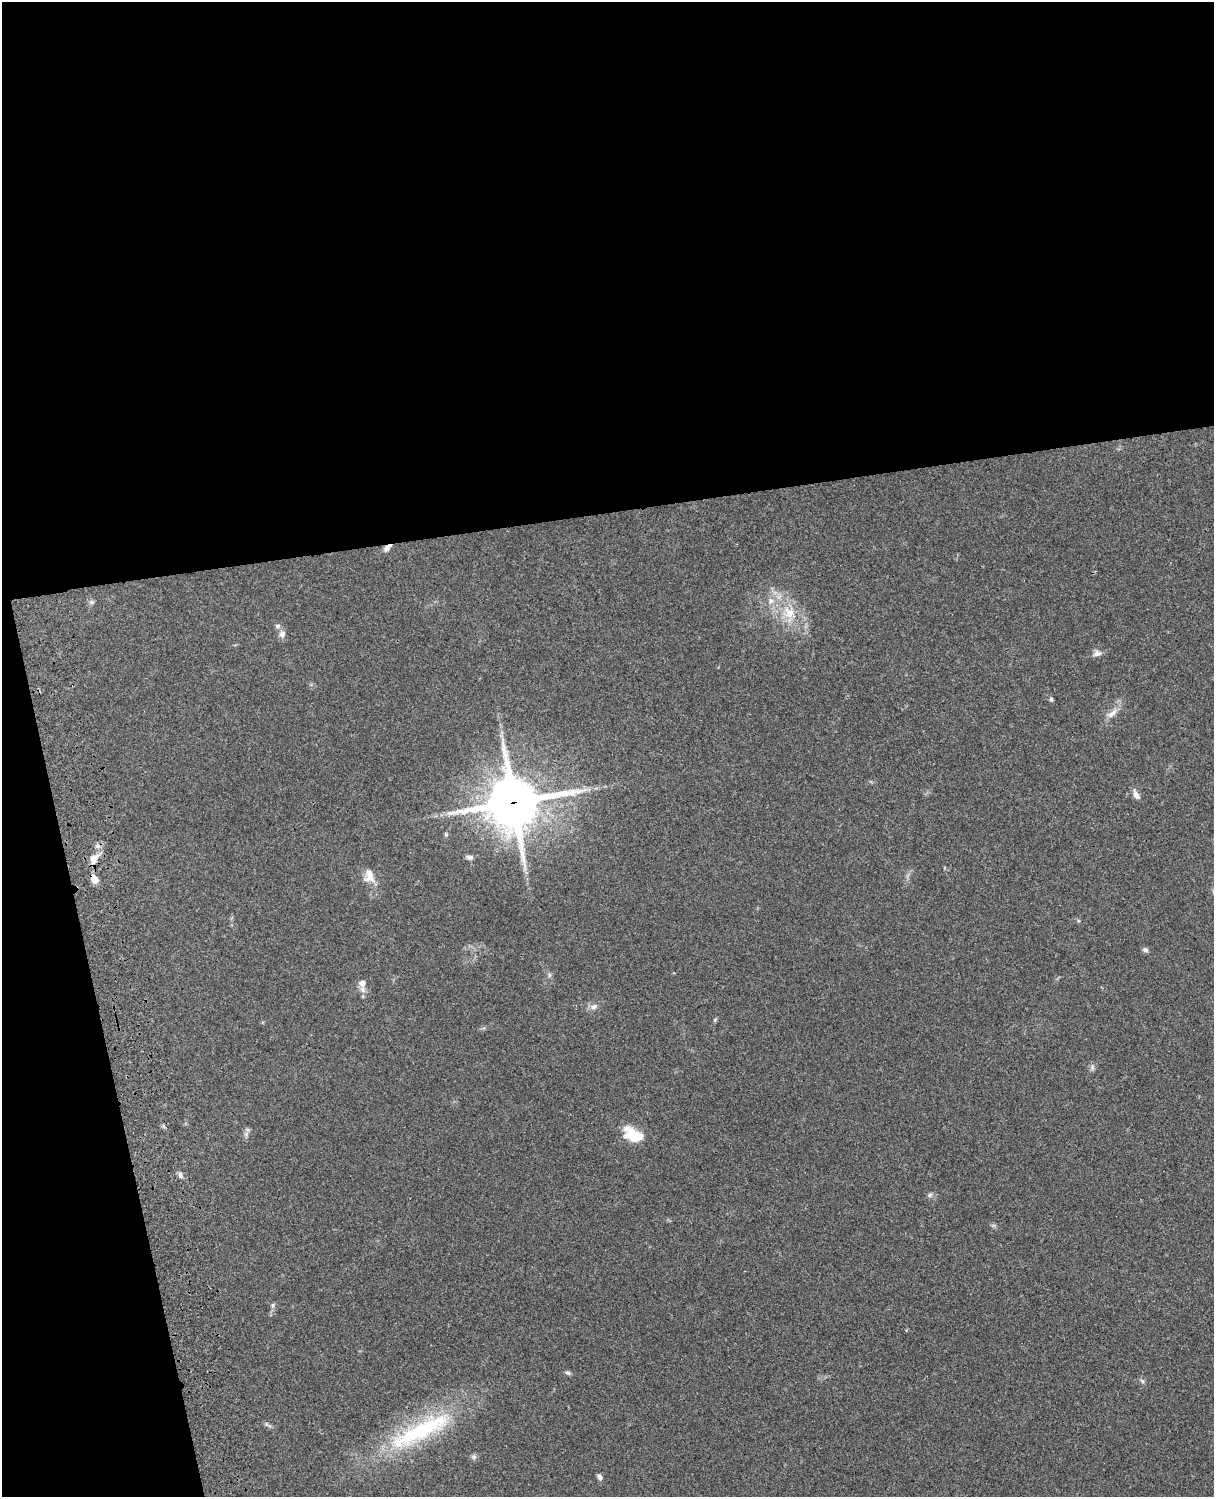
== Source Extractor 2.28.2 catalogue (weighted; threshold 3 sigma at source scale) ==
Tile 1 of 4 x 3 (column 1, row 1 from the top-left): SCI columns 121-1332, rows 3268-4762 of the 5087 x 4926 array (HDU 1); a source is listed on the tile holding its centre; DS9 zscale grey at full resolution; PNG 1216 x 1499 px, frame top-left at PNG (2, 2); no overlay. Shown black and unused: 39% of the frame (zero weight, under 3 of 4 exposures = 6% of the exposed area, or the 3 px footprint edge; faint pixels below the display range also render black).
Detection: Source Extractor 2.28.2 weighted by HDU 2 'WHT'; one run over the whole footprint, this tile lists its part. Background 0.0955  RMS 0.0063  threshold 0.0283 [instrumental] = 3 sigma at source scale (4.5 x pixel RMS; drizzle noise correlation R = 1.50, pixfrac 1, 0.05/0.05 arcsec/px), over >= 5 px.
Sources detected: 34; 1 inside a brighter listed object's ellipse — not listed separately; the other 33 listed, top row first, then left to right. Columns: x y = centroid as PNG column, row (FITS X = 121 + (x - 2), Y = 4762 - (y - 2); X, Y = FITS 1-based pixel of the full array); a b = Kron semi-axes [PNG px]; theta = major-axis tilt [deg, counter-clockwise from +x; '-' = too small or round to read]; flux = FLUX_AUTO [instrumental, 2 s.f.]
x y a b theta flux
387 548 11 6 45 3.3
771 601 8 6 -64 2.7
92 602 7 5 16 1.4
789 613 21 15 -52 16
277 626 7 7 - 1.6
282 634 9 8 - 2.7
1097 653 12 8 16 2.8
1051 699 6 5 - 1.1
1112 713 17 7 39 4.8
1136 795 14 7 -63 3
513 802 19 18 - 2700
446 835 6 5 - 0.93
470 857 9 6 -2 1.9
94 859 19 11 61 8
369 876 21 13 -77 8
94 879 10 7 -59 6
1145 950 8 5 -11 1.5
549 975 7 4 72 1
362 983 10 9 - 3.9
593 1006 11 7 17 2.8
715 1020 7 4 47 0.85
1092 1067 10 5 -90 1.5
246 1134 6 6 - 1.5
634 1136 26 14 -35 16
180 1175 9 5 -63 1.9
930 1195 7 5 24 1.4
273 1305 6 5 - 1.1
568 1373 7 5 -17 1.2
1142 1381 7 5 -59 1.2
266 1424 6 4 -71 0.98
421 1431 102 22 27 79
474 1457 7 6 - 1.5
600 1477 8 6 -49 1.9
Overlapping masked pixels (flux is a lower limit): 4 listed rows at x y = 387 548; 513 802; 94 859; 94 879